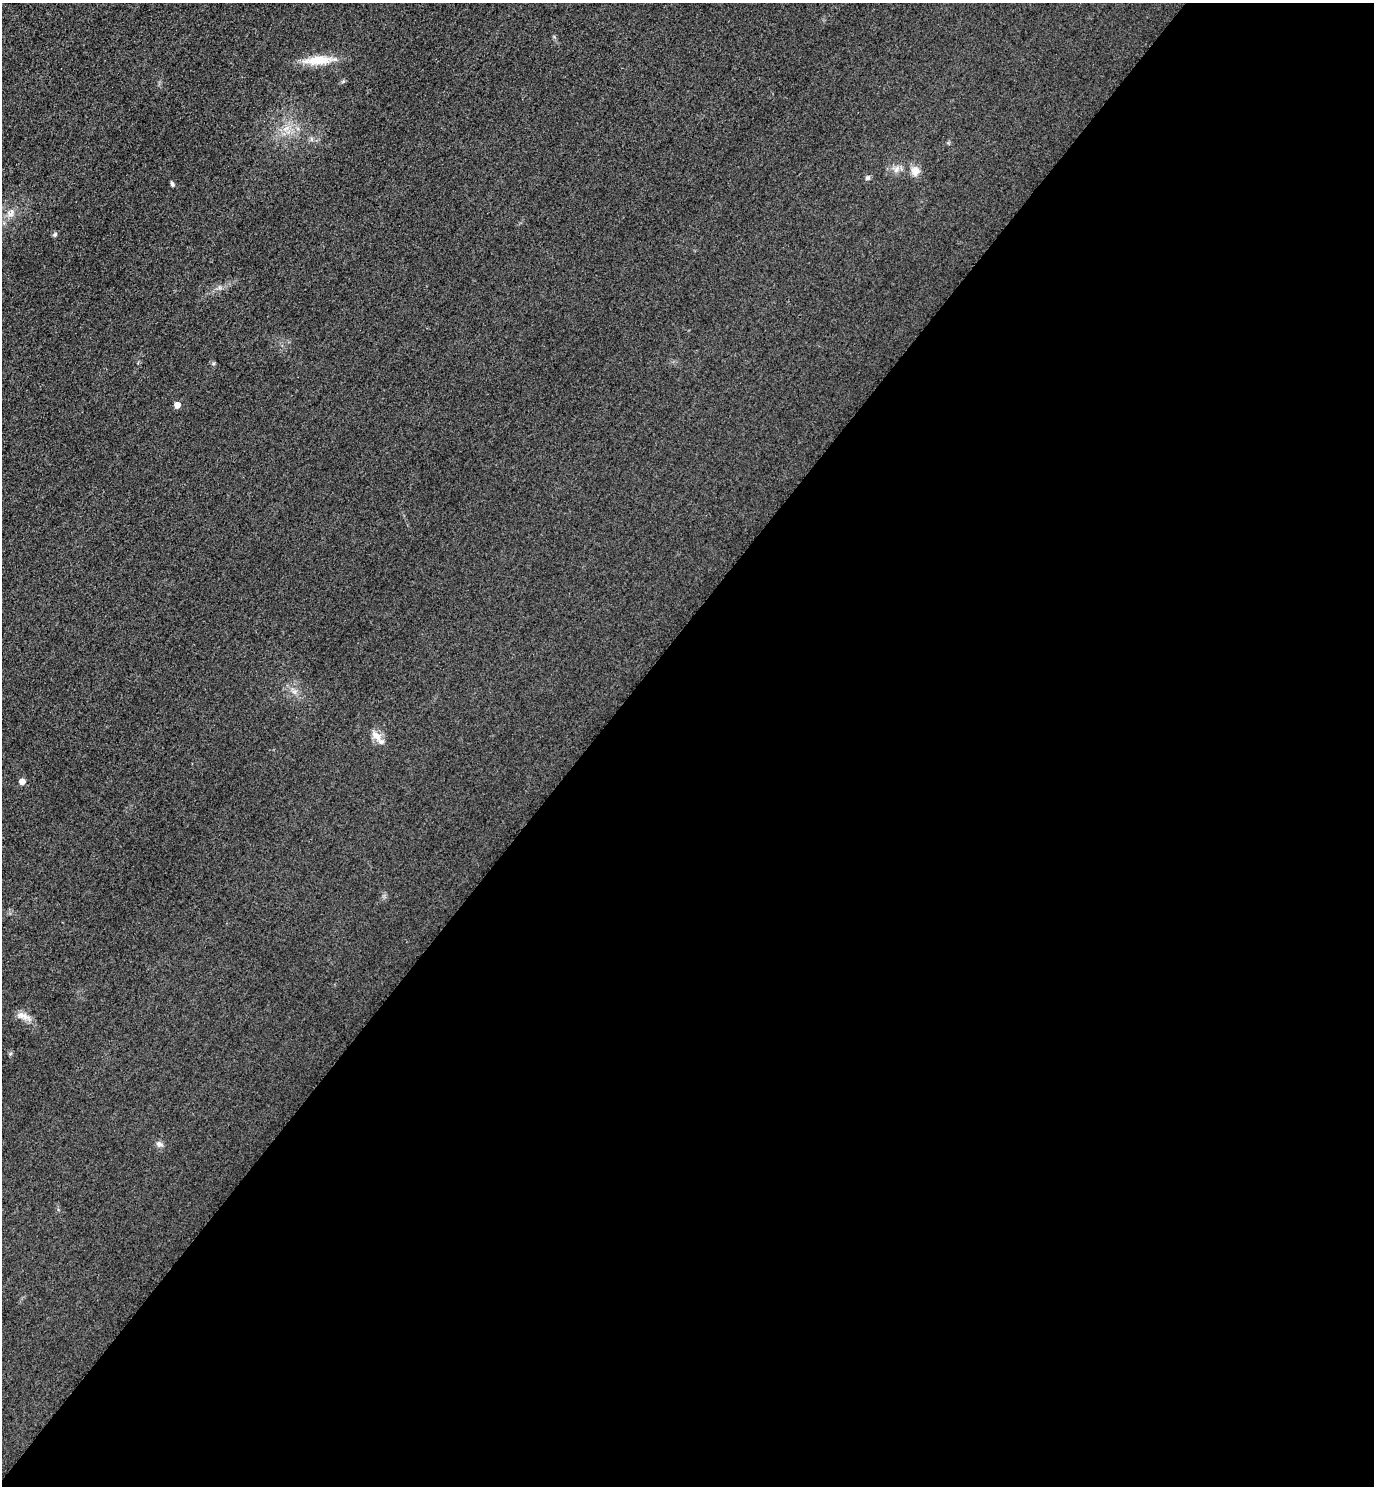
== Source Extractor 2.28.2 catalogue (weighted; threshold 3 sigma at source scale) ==
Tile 12 of 4 x 4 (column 4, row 3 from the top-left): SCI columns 4443-5814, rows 1514-2997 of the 5996 x 5993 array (HDU 1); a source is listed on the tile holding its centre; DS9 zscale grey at full resolution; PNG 1376 x 1488 px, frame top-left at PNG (2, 3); no overlay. Shown black and unused: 57% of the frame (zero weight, under 3 of 4 exposures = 3% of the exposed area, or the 3 px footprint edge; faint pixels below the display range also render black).
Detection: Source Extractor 2.28.2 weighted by HDU 2 'WHT'; one run over the whole footprint, this tile lists its part. Background 0.0504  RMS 0.017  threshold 0.0749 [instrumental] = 3 sigma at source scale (4.5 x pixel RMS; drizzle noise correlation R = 1.50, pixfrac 1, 0.05/0.05 arcsec/px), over >= 5 px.
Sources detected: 12; all 12 listed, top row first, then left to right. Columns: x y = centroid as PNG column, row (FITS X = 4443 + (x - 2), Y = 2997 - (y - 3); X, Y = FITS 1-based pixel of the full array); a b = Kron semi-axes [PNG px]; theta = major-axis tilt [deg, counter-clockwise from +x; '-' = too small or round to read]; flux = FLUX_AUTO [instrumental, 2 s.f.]
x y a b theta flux
319 60 33 11 2 40
896 169 11 5 71 6
915 171 12 11 - 13
868 178 7 6 - 3.3
172 184 6 4 -64 3.3
11 214 13 7 48 9.8
55 234 6 5 - 2.9
177 405 5 4 - 17
376 736 17 9 -46 16
22 782 5 4 - 15
23 1016 20 7 -20 12
159 1144 9 7 -37 5.7